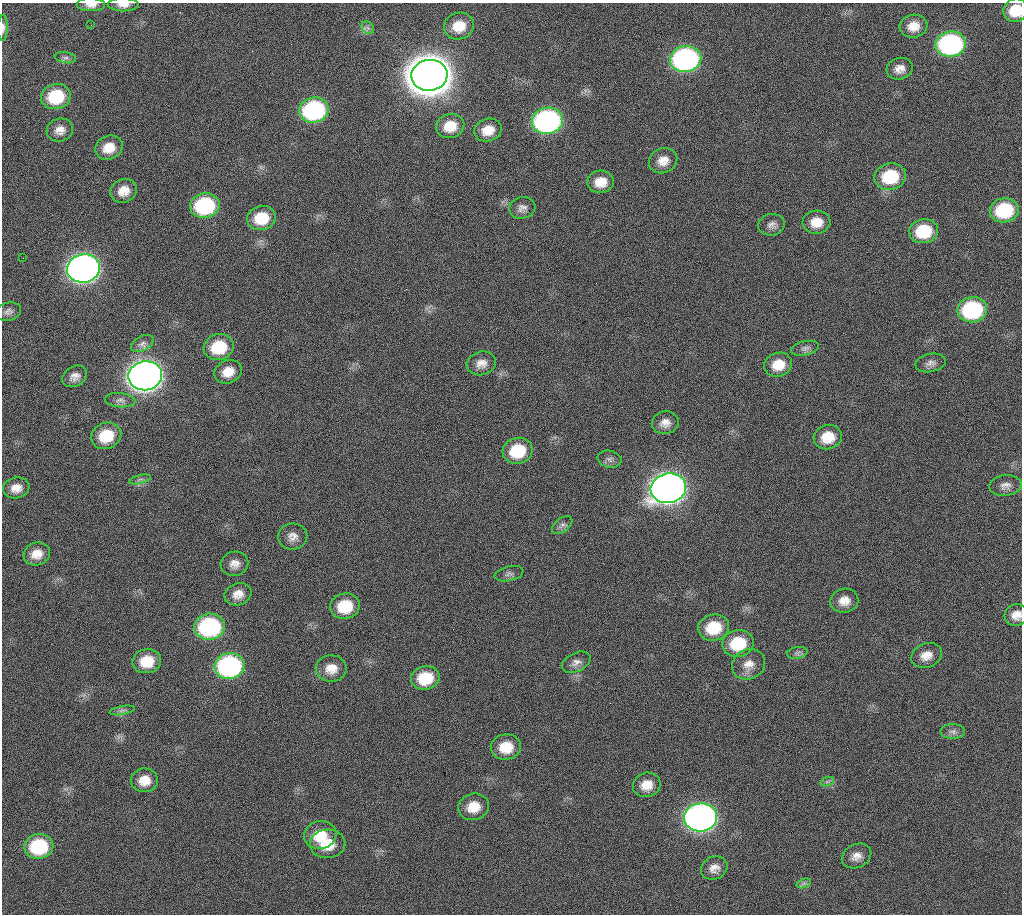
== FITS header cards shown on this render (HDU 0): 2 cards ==
NAXIS1  =                 1020 / length of data axis 1
NAXIS2  =                 912  / length of data axis 2

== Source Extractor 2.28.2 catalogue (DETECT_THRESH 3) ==
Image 1020 x 912 px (HDU 0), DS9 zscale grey, 1 PNG px = 1 image px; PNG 1024 x 916 px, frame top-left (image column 1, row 912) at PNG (2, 3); each listed source drawn as its Kron ellipse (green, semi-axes under 4 px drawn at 4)
Background 282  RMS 17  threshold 52.1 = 3 sigma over >= 5 px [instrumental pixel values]
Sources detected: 88; all 88 listed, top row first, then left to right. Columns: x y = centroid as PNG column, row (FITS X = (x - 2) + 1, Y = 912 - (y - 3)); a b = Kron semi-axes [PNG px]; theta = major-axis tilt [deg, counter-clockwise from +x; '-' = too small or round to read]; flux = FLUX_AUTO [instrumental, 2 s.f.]
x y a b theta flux
91 5 14 6 -1 7.6e+03
123 5 15 6 -1 7.9e+03
1016 10 12 11 - 3.1e+04
91 25 2 2 - 6.1e+03
459 26 15 13 19 2.5e+04
913 26 14 11 10 1.6e+04
3 28 13 5 88 4.7e+03
368 28 7 5 -45 3.3e+03
951 44 15 12 8 2.5e+05
65 58 11 5 -9 3.9e+03
686 59 16 13 10 3.5e+05
900 69 13 10 16 1.1e+04
429 75 18 15 7 4.7e+06
56 96 15 12 13 6.0e+04
314 110 15 12 12 1.9e+05
547 121 16 13 11 3.5e+05
450 126 14 12 14 2.2e+04
60 130 13 11 16 1.1e+04
488 130 14 11 15 1.8e+04
109 148 14 11 25 1.9e+04
663 161 14 12 24 1.4e+04
890 177 16 13 10 5.8e+04
601 182 13 11 4 1.9e+04
124 191 14 11 25 1.6e+04
205 206 15 12 11 1.2e+05
522 208 13 10 14 7.3e+03
1004 210 14 12 10 7.7e+04
261 218 14 12 13 3.7e+04
816 222 14 11 5 1.9e+04
771 225 13 10 10 7.0e+03
924 231 14 12 11 5.3e+04
23 258 2 2 - 4.9e+03
83 268 16 14 10 1.1e+06
972 310 15 12 10 1.4e+05
8 312 13 9 14 5.8e+03
142 343 12 7 28 5.8e+03
219 347 15 13 16 5.0e+04
805 348 14 7 12 5.5e+03
481 363 15 11 15 1.1e+04
930 363 15 9 12 7.0e+03
778 365 14 12 16 2.2e+04
228 372 14 11 24 1.7e+04
75 376 13 10 31 8.5e+03
145 376 17 14 9 1.6e+06
120 400 15 7 -5 6.0e+03
665 423 13 11 11 1.0e+04
106 436 15 13 22 4.0e+04
828 437 14 12 14 2.6e+04
518 451 15 13 16 4.9e+04
609 459 12 8 -12 5.5e+03
140 479 11 3 15 2.8e+03
1005 485 16 10 7 8.7e+03
16 488 13 10 10 1.3e+04
668 488 18 14 14 1.5e+06
562 525 12 7 37 4.9e+03
293 536 14 13 - 1.0e+04
37 554 13 11 20 1.6e+04
234 564 14 12 12 1.1e+04
509 574 14 7 13 5.1e+03
238 594 13 11 20 1.3e+04
844 601 14 12 9 1.3e+04
345 606 15 12 13 4.4e+04
1016 615 12 11 - 1.1e+04
209 627 15 13 7 1.8e+05
714 627 16 13 13 4.4e+04
738 643 16 13 12 5.3e+04
797 653 10 5 11 4.0e+03
926 655 16 12 20 1.4e+04
147 661 14 12 11 3.1e+04
576 662 15 9 26 7.9e+03
749 664 17 15 30 1.5e+04
230 666 15 13 10 2.6e+05
331 669 15 13 0 1.7e+04
425 678 14 12 12 4.3e+04
122 710 13 4 10 3.3e+03
953 732 12 7 -1 5.6e+03
506 747 15 12 7 2.9e+04
144 780 13 12 - 1.7e+04
827 782 7 4 18 2.6e+03
647 785 14 12 14 1.7e+04
473 807 15 13 16 2.2e+04
701 817 16 14 6 8.9e+05
320 835 16 14 14 2.9e+04
328 844 18 14 4 3.0e+04
39 846 14 12 9 8.5e+04
856 856 15 11 26 1.1e+04
714 868 14 11 23 1.0e+04
804 883 7 4 19 3.0e+03
At the frame edge (FLAGS 8, measured only in part): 5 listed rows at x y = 91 5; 123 5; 1016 10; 3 28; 1016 615